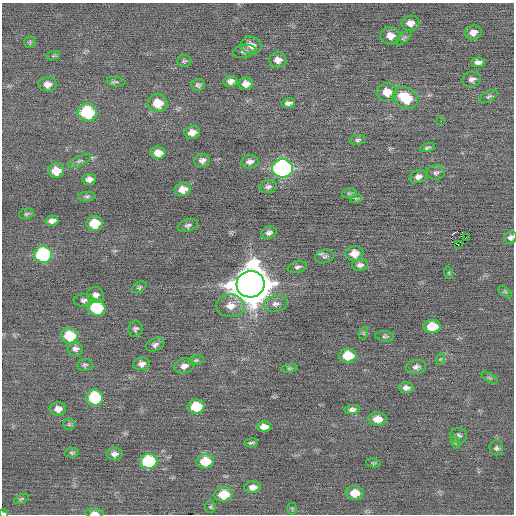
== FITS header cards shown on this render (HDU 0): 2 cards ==
NAXIS1  =                  512 / Axis length
NAXIS2  =                  512 / Axis length

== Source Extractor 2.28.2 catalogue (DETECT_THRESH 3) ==
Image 512 x 512 px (HDU 0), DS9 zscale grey, 1 PNG px = 1 image px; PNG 516 x 516 px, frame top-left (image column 1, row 512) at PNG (2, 3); each listed source drawn as its Kron ellipse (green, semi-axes under 4 px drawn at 4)
Background -0.0441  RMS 0.68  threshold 2.04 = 3 sigma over >= 5 px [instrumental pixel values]
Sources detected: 105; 1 with non-positive FLUX_AUTO (blend fragments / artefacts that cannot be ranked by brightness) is neither listed nor drawn; the other 104 listed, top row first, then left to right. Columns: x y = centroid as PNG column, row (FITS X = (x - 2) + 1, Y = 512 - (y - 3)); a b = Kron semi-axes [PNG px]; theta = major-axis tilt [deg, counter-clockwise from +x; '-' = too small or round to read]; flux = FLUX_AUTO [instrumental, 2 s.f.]
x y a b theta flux
410 23 9 7 11 290
473 33 8 7 - 260
390 36 10 8 -3 380
404 38 10 4 41 95
30 42 5 5 - 78
251 45 10 8 -14 340
244 51 11 6 12 140
53 56 7 4 19 59
278 60 9 7 2 270
184 61 7 6 - 85
478 62 7 4 2 180
472 79 9 7 15 170
231 81 7 5 11 190
116 82 9 4 -6 98
47 84 9 7 2 290
246 84 7 6 - 310
198 85 7 6 - 110
387 92 10 9 - 590
489 96 10 5 29 100
405 98 13 10 -31 1500
158 103 10 9 - 750
288 103 7 5 11 180
87 112 10 9 - 2600
441 121 2 2 - 68
192 132 7 6 - 310
358 140 8 5 8 94
427 148 8 4 18 82
158 153 7 6 - 390
202 160 7 6 - 180
79 161 12 4 24 130
250 162 9 6 10 200
283 168 10 9 - 11000
56 171 8 7 - 660
436 173 9 7 2 140
418 176 8 6 19 200
89 179 7 5 7 230
268 187 9 6 10 150
183 189 8 6 11 410
349 193 7 4 14 72
87 197 8 4 4 82
356 198 6 4 18 58
26 214 7 5 15 82
52 221 6 5 - 190
95 224 8 7 - 1100
188 225 10 6 18 130
269 233 8 5 18 160
466 237 2 2 - 34
511 237 7 5 32 140
458 245 2 2 - 200
354 253 9 7 9 490
43 254 9 8 - 4800
324 257 9 6 13 120
360 265 8 6 9 150
297 267 10 5 13 130
449 273 6 4 -73 59
251 284 14 13 - 140000
139 287 8 5 33 78
505 292 8 4 -37 73
95 295 8 8 - 200
84 300 10 6 3 140
276 304 12 8 9 220
230 306 14 11 -1 500
97 308 9 8 - 2600
432 326 8 6 -2 1000
135 329 8 7 - 130
364 333 6 4 71 59
70 336 8 8 - 1600
385 336 9 5 -3 90
155 345 9 6 24 160
75 349 8 7 - 160
348 356 8 6 0 1100
440 359 6 4 71 57
196 360 8 5 11 83
142 364 8 6 11 220
85 365 7 6 - 93
184 366 10 7 15 250
416 367 10 6 8 170
289 368 8 4 8 68
490 378 9 4 -31 79
406 388 7 5 -1 180
95 398 8 8 - 2800
196 406 8 7 - 1700
58 409 8 6 4 260
352 409 7 4 5 150
378 419 9 7 0 450
69 424 6 5 - 84
264 427 7 5 4 290
459 436 8 7 - 130
455 442 7 4 -73 73
251 443 6 2 7 71
496 448 7 7 - 120
72 453 7 4 8 76
114 454 8 6 1 210
205 461 9 7 6 1200
149 462 9 7 10 3100
373 463 7 4 -11 55
252 487 8 6 4 230
355 493 9 7 -1 570
223 494 9 7 6 1100
21 499 8 4 27 72
210 507 6 5 - 77
292 509 6 5 - 62
3 513 5 3 - 65
94 513 9 4 -4 200
At the frame edge (FLAGS 8, measured only in part): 3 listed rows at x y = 511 237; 3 513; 94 513
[1 non-positive-flux detection neither listed nor drawn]